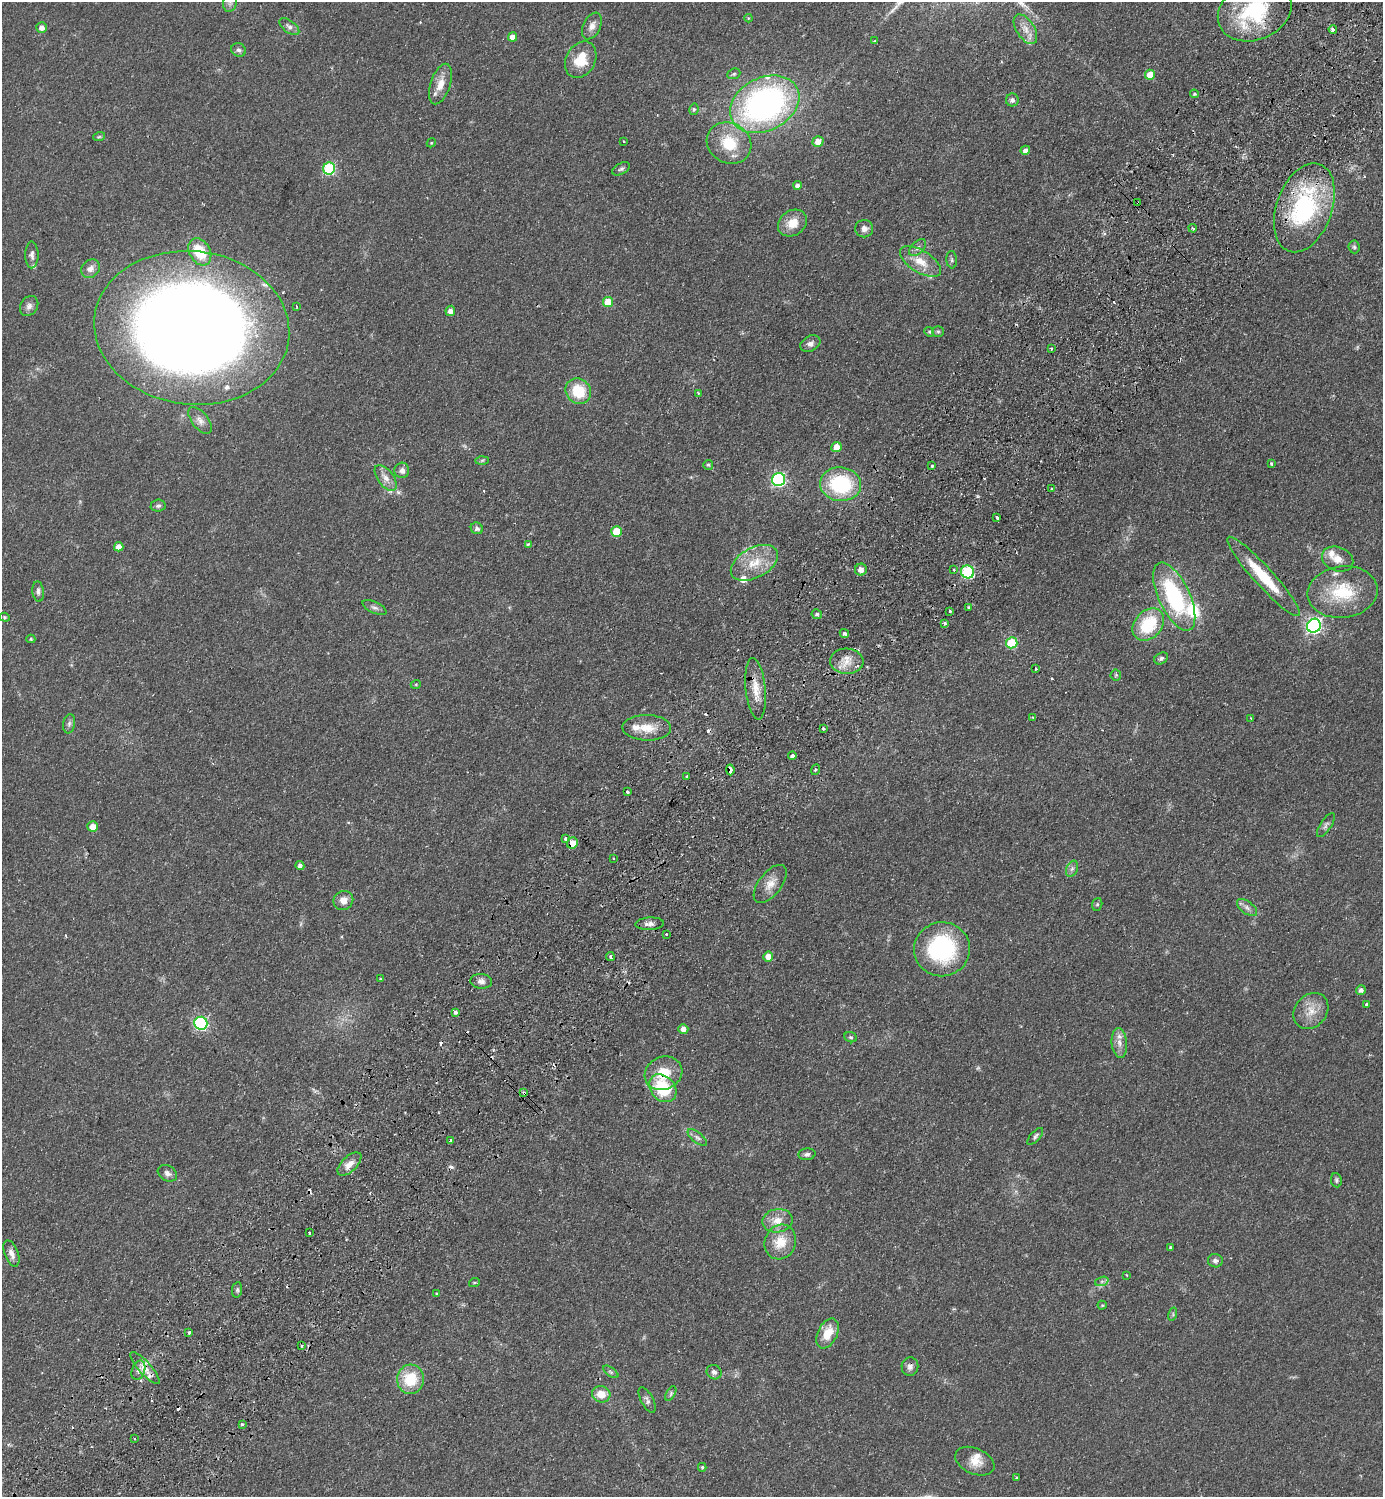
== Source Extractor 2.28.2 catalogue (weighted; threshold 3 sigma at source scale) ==
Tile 7 of 4 x 4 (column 3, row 2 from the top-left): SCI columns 2966-4346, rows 3033-4527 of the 6071 x 6065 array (HDU 1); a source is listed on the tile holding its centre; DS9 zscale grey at full resolution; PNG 1385 x 1499 px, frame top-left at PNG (2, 2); each listed source drawn as its Kron ellipse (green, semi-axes under 4 px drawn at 4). Shown black and unused: <1% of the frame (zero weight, under 2 of 3 exposures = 4% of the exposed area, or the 3 px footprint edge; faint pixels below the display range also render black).
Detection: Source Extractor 2.28.2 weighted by HDU 2 'WHT'; one run over the whole footprint, this tile lists its part. Background 0.0557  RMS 0.0053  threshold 0.0239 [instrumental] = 3 sigma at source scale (4.5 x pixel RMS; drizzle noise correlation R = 1.50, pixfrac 1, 0.05/0.05 arcsec/px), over >= 5 px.
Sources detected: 200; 2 too faint to see at this stretch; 1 inside a brighter object's white glare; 16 cosmic-ray / hot-pixel residue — neither listed nor drawn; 11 inside a brighter listed object's ellipse — not listed separately; the other 170 listed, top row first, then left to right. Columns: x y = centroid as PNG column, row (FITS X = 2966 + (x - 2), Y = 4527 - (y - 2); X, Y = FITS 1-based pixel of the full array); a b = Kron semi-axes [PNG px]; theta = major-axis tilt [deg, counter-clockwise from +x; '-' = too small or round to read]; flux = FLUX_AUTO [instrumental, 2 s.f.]
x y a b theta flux
230 3 9 7 75 1.8
1255 11 38 29 23 43
748 18 4 4 - 0.47
592 26 14 8 64 3.4
289 27 11 6 -36 1.8
42 28 5 5 - 2.5
1025 29 16 9 -57 4.9
1333 29 4 3 - 2.3
513 37 4 4 - 4.3
874 41 3 2 - 0.43
239 50 7 6 - 1.5
581 60 19 14 61 14
734 74 7 5 22 0.92
1150 75 5 5 - 8.3
440 84 21 10 71 6.5
1194 94 4 3 - 0.75
1012 100 6 6 - 1.7
765 104 36 26 27 160
694 109 6 4 77 0.85
99 137 6 3 19 0.59
624 141 3 3 - 0.4
818 141 5 5 - 5
431 143 5 3 - 0.46
729 143 23 20 -30 18
1025 150 5 4 - 2.1
329 169 6 6 - 48
621 169 10 5 28 1.3
797 185 4 4 - 1.8
1138 203 3 3 - 2.5
1304 208 46 28 71 67
792 223 15 12 36 8.1
1193 228 4 3 - 0.8
864 229 9 8 - 2.8
1354 247 6 5 - 0.95
918 248 10 6 45 1.8
200 252 14 10 -60 15
32 255 13 6 -90 2.2
952 260 8 5 -85 1.1
920 262 23 11 -31 9
91 269 10 8 40 3.1
608 302 5 5 - 11
29 306 10 8 54 2.4
296 306 3 2 - 0.39
450 311 5 4 - 2.5
192 328 98 76 -7 800
929 332 5 4 - 0.7
938 332 6 5 - 0.79
810 344 10 7 29 2.3
1051 349 3 2 - 0.82
578 391 13 12 - 16
699 393 4 3 - 0.56
200 420 16 8 -52 3.1
836 447 5 5 - 5.9
482 460 6 4 2 0.8
1271 464 3 3 - 1.2
708 465 5 5 - 0.8
932 466 3 3 - 1
402 470 8 7 - 2.5
386 478 15 8 -52 4.1
779 479 7 6 - 84
841 484 20 17 -5 42
1051 489 3 3 - 0.83
158 506 7 6 - 1.4
997 517 3 3 - 1.8
477 528 6 5 - 1.7
617 531 5 5 - 13
528 544 3 3 - 0.86
119 547 4 4 - 4
1338 559 16 12 -22 5.9
754 563 26 15 28 13
861 570 6 6 - 3
954 570 4 3 - 0.91
968 572 7 6 - 47
1263 576 53 9 -48 22
38 591 10 5 -84 1.7
1343 592 35 25 8 27
1174 597 37 15 -65 55
375 608 13 5 -25 1.8
969 608 3 3 - 1.1
950 611 3 3 - 0.76
817 614 5 4 - 1
5 617 5 4 - 0.68
945 623 3 3 - 1.8
1148 625 18 13 47 25
1314 626 7 6 - 130
844 634 5 4 - 1.1
31 639 4 4 - 0.69
1012 643 5 5 - 25
1161 658 7 5 32 1.3
847 661 17 12 -4 6.8
1036 669 3 3 - 2.5
1116 675 5 5 - 0.71
416 684 5 3 - 0.46
756 689 31 10 -84 8.2
1033 718 4 3 - 0.62
1251 718 3 2 - 0.49
69 724 9 6 80 1.4
647 728 24 13 -1 9.3
823 728 3 3 - 1.4
792 756 4 3 - 1.6
730 770 5 3 - 4.3
815 770 5 3 - 0.59
687 777 3 3 - 1.7
627 792 3 3 - 1.4
1326 825 14 5 57 1.7
93 826 5 5 - 4.7
566 839 4 4 - 2.4
572 843 6 5 - 6.5
613 858 3 2 - 0.42
300 866 5 4 - 1.7
1072 869 8 5 64 1.6
770 884 22 11 52 6.1
343 900 10 9 - 4.6
1097 904 6 5 - 0.77
1247 907 12 6 -38 2.2
650 924 14 6 3 2.9
666 934 3 2 - 1
942 949 28 27 - 55
768 956 5 5 - 4.3
610 957 4 3 - 1.1
380 979 3 3 - 0.5
481 981 11 7 -4 2.6
1361 990 5 4 - 1.8
1367 1004 3 3 - 1.5
1311 1011 19 15 50 8.2
456 1012 3 3 - 3.5
201 1023 6 6 - 67
683 1029 5 5 - 2.8
851 1037 6 5 - 0.86
1119 1043 15 7 -84 3.7
663 1073 19 16 24 12
663 1088 15 12 -48 25
524 1093 4 3 - 1.1
1035 1136 10 5 49 1.3
697 1137 11 5 -38 1.7
451 1140 3 3 - 1.5
807 1154 8 6 5 1.5
349 1164 15 7 44 4.2
167 1173 10 7 -30 2.1
1336 1180 7 5 -81 0.99
777 1221 15 11 10 6.2
309 1233 3 2 - 0.68
780 1242 17 15 67 11
1170 1248 3 3 - 0.72
11 1253 14 7 -69 2.9
1215 1261 7 6 - 1.6
1127 1275 4 2 - 0.38
1102 1281 7 4 19 1.1
474 1283 5 3 - 0.53
237 1290 8 5 81 1.1
437 1294 3 3 - 0.47
1102 1305 4 4 - 0.57
1173 1314 7 4 73 0.79
189 1332 4 3 - 2
828 1333 16 9 64 9.6
302 1346 3 3 - 0.87
910 1367 9 8 - 2.3
145 1368 20 6 -48 5
138 1370 10 6 70 2.5
611 1372 9 4 -35 1.2
714 1372 8 7 - 1.8
410 1379 15 13 85 17
671 1393 8 4 60 0.98
601 1394 9 8 - 7.1
647 1400 14 6 -62 1.9
242 1424 3 3 - 0.67
134 1439 3 2 - 0.6
975 1461 20 13 -24 6.8
702 1467 4 3 - 0.63
1016 1477 2 2 - 0.46
Overlapping masked pixels (flux is a lower limit): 9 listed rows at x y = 1255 11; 1333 29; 1138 203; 1304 208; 730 770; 572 843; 663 1073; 524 1093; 145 1368
Isophote crosses this tile's border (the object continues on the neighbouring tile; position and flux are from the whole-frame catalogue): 2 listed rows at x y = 230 3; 1255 11